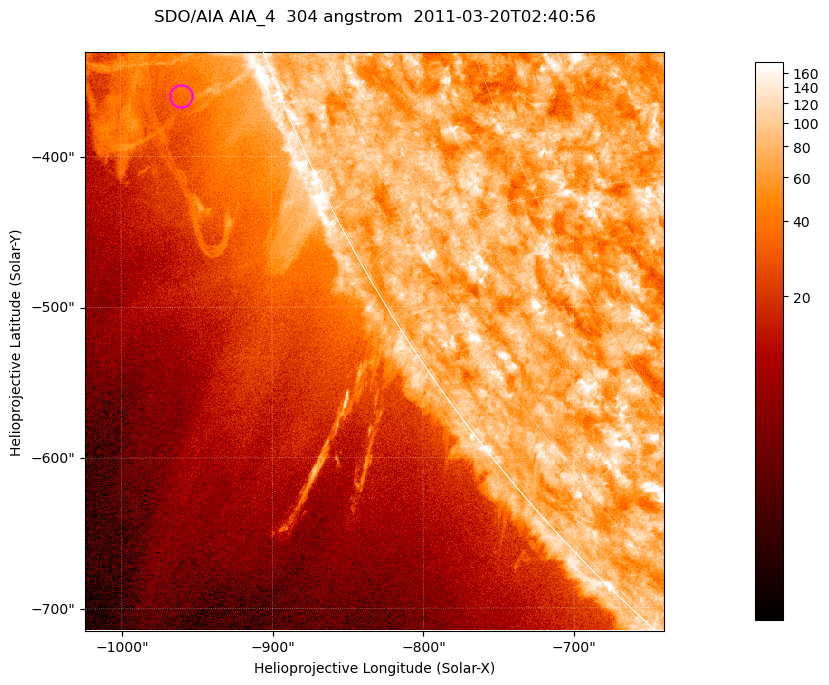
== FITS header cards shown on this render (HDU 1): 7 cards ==
TELESCOP= 'SDO/AIA '           / For AIA: SDO/AIA
INSTRUME= 'AIA_4   '           / For AIA: AIA_ATA1, AIA_ATA2, AIA_ATA3 or AIA_AT
WAVELNTH=                  304 / [angstrom] Wavelength
WAVEUNIT= 'angstrom'           / Wavelength unit: angstrom
DATE-OBS= '2011-03-20T02:40:56.131' / [ISO] Date when observation started; ISO 8
CTYPE1  = 'HPLN-TAN'           / CTYPE1; Typically HPLN
CTYPE2  = 'HPLT-TAN'           / CTYPE2; Typically HPLT

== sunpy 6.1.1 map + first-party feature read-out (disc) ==
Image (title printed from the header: SDO/AIA AIA_4  304 angstrom  2011-03-20T02:40:56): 640 x 640 px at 0.6 arcsec/px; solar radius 964 arcsec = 1606 px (partial field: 2.1% of the solar disc is inside the frame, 41% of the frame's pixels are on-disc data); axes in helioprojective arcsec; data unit not stated in the header (colour bar unlabelled)
Orientation: roll -0.132 deg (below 1 deg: not rotated)
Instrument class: DISC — disc imager (sunpy class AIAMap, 304 A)
Bright regions (active regions / flare kernels): reference = the on-disc median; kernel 5 px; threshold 5 sigma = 111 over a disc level ~73.6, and >= 1.15x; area >= 409 px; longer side >= 8 px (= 4.8 arcsec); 0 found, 0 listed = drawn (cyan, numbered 1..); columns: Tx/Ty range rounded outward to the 2 arcsec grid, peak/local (2 s.f.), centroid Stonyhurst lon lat
Off-limb structures (1.02-1.3 R_sun): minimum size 204 px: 7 found; the strongest spans PA ~110..115 deg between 1.02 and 1.13 R_sun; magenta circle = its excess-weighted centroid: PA ~110 deg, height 1.06 R_sun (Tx ~-960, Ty ~-360 arcsec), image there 1.5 x the reference